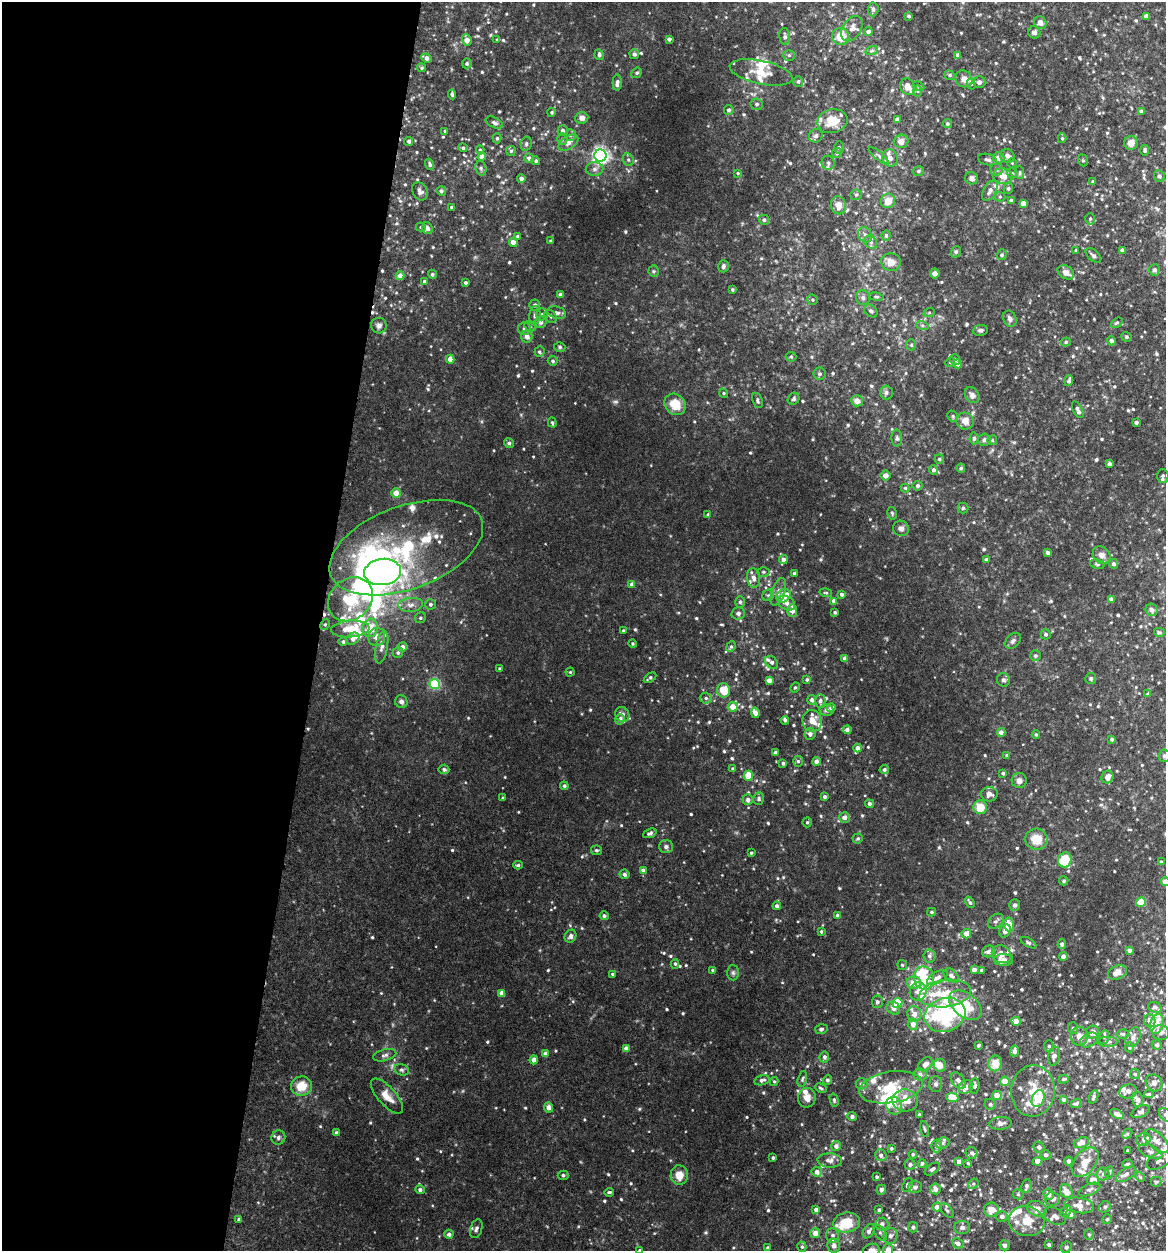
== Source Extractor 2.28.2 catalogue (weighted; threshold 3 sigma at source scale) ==
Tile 5 of 4 x 4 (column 1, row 2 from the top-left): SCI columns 242-1405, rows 2499-3747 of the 5017 x 4998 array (HDU 1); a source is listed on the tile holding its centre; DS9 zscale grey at full resolution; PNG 1168 x 1253 px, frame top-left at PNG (2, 2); each listed source drawn as its Kron ellipse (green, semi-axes under 4 px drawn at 4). Shown black and unused: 27% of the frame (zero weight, under 4 of 8 exposures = <1% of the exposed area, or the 3 px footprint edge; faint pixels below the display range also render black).
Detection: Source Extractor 2.28.2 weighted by HDU 2 'WHT'; one run over the whole footprint, this tile lists its part. Background 0.0468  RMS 0.005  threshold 0.0206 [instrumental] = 3 sigma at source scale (4.09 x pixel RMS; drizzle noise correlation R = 1.36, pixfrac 0.8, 0.05/0.05 arcsec/px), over >= 5 px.
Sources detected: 787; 1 too faint to see at this stretch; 10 inside a brighter object's white glare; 2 cosmic-ray / hot-pixel residue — neither listed nor drawn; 63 inside a brighter listed object's ellipse — not listed separately; of the other 711, all 500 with FLUX_AUTO >= 0.59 (the completeness limit of this list) listed and drawn (211 fainter detections not listed), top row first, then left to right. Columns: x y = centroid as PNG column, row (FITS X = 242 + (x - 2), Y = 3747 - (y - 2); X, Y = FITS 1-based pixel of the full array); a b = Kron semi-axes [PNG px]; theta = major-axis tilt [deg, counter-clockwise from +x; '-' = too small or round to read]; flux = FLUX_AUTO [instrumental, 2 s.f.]
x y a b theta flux
873 9 7 5 86 1.1
909 16 4 3 - 0.7
1146 16 4 4 - 3.3
1040 23 7 6 - 2.1
852 29 14 9 55 3.3
868 32 4 4 - 2
1034 32 6 6 - 1.5
785 36 8 5 -86 1.4
841 37 8 8 - 9
669 39 4 4 - 1.4
467 40 6 4 -71 4.1
497 40 3 3 - 0.61
872 50 6 4 20 0.75
634 54 5 5 - 1.2
599 55 5 4 - 1.2
789 55 5 5 - 0.73
958 55 4 4 - 1.9
427 58 5 4 - 2.4
467 63 5 5 - 0.85
422 68 4 4 - 0.66
761 72 32 11 -12 8.5
637 73 6 4 41 0.76
950 75 6 4 -22 0.74
964 79 9 8 - 2.7
798 81 5 5 - 0.89
979 82 6 6 - 1.6
617 83 8 4 87 1.7
971 84 5 4 - 0.65
918 86 6 4 -28 0.69
908 87 8 7 - 3.6
918 91 6 4 -89 0.69
452 94 5 4 - 1.3
757 104 6 6 - 1.2
729 110 5 5 - 0.94
1141 111 4 4 - 0.96
552 112 4 4 - 0.64
582 118 6 6 - 2.4
897 119 4 4 - 2
832 121 15 12 12 9.5
494 123 9 5 -25 1.3
947 124 4 4 - 0.92
445 131 3 3 - 0.78
563 131 5 5 - 1.9
570 135 6 5 - 0.99
816 136 7 6 - 1.2
497 138 5 4 - 0.81
1062 138 5 4 - 0.65
562 139 6 5 - 0.81
409 141 5 4 - 0.98
901 141 7 7 - 3
568 143 11 6 33 3
1131 143 7 7 - 3.5
526 144 7 5 77 0.9
839 147 6 5 - 0.76
463 148 4 4 - 0.97
480 150 4 4 - 0.76
1145 150 5 4 - 0.81
511 151 5 4 - 0.72
837 153 5 5 - 0.85
482 156 4 4 - 2.8
600 156 6 6 - 170
879 156 12 4 -39 1.2
1007 156 7 6 - 1.9
529 158 4 4 - 2
890 158 9 7 -72 2.4
999 158 6 5 - 2.9
628 160 6 5 - 0.96
987 160 10 5 -13 1.5
1083 160 6 5 - 0.74
536 161 4 4 - 1
828 163 7 6 - 1.3
1012 163 5 5 - 0.64
430 164 6 4 -70 1
481 168 7 5 -70 0.89
594 169 9 6 1 1.6
997 170 6 6 - 1
918 171 6 4 16 0.74
738 173 4 3 - 0.59
1012 173 5 5 - 0.76
1020 173 6 4 -86 0.67
1003 176 10 8 -10 4.5
1159 176 6 5 - 1
521 178 4 4 - 1.4
971 178 7 6 - 1.7
1093 182 4 3 - 0.74
1008 189 5 4 - 0.78
420 191 9 7 -61 1.8
441 191 5 4 - 1.2
990 191 11 6 62 2.3
856 195 6 5 - 0.81
1000 197 5 5 - 0.67
1011 200 4 4 - 1.3
888 201 7 7 - 5.6
1023 204 4 4 - 4.4
838 205 9 7 -77 4.3
452 207 3 3 - 0.99
1090 219 5 5 - 0.92
764 220 5 5 - 0.84
421 227 5 4 - 0.66
427 228 6 5 - 1.8
865 235 8 6 -54 1.8
886 235 5 4 - 1.1
518 236 4 4 - 1
551 241 3 3 - 0.85
513 242 4 4 - 3.7
871 242 7 6 - 1.4
1076 250 3 3 - 0.6
1122 250 4 3 - 1.4
956 252 6 4 69 0.74
1002 255 5 5 - 0.69
1093 255 9 5 -42 1.2
891 262 10 9 - 4.2
723 266 6 5 - 1.1
1154 270 5 5 - 1.1
654 271 5 5 - 0.69
1066 272 9 6 -30 3.2
935 273 5 5 - 1.8
432 274 5 4 - 0.82
400 276 4 4 - 2.9
424 281 4 4 - 0.98
466 283 3 3 - 0.99
732 290 3 3 - 0.61
560 295 4 3 - 1.2
876 297 7 3 -9 0.66
863 298 7 6 - 1.4
812 300 5 5 - 0.66
535 305 5 5 - 1.3
871 311 7 5 -43 1.1
557 313 10 6 -15 1.6
929 313 6 4 20 0.59
542 314 6 5 - 1.1
535 315 9 5 83 1.5
551 316 7 5 -53 1
1010 319 8 6 -67 1.8
541 322 6 5 - 1.8
1117 323 6 4 38 0.68
922 325 6 4 -19 0.83
379 326 8 7 - 1.7
530 326 6 5 - 0.73
524 328 6 6 - 1.2
980 330 7 5 10 1.2
527 337 6 6 - 2.6
1126 337 5 4 - 0.63
1111 341 4 4 - 1.3
1066 342 5 4 - 0.83
911 345 5 5 - 0.73
560 347 6 4 -17 0.72
539 352 5 5 - 0.82
791 357 5 5 - 0.6
450 359 4 4 - 4.9
955 359 6 5 - 1.1
553 361 5 5 - 0.9
950 362 5 4 - 0.61
958 364 5 4 - 2.2
820 374 6 6 - 1
1069 381 5 3 - 1.2
886 392 7 6 - 1.2
724 393 5 4 - 0.65
972 395 8 6 -54 1.9
794 399 6 5 - 0.99
757 401 8 5 -68 0.9
857 401 6 5 - 2.9
675 404 11 10 - 8.9
1078 410 9 4 -62 1.8
953 416 6 5 - 0.74
965 421 8 8 - 3.7
552 422 5 3 - 0.66
1136 422 4 3 - 1.4
897 438 8 5 -89 1
974 438 6 4 87 0.85
984 440 6 6 - 1.1
992 440 5 4 - 0.62
509 443 5 4 - 1
939 459 4 4 - 0.62
1109 464 4 3 - 1.1
961 468 4 3 - 0.88
933 470 5 4 - 1.4
886 475 5 5 - 1.8
1163 476 7 5 -89 1.2
918 486 5 5 - 0.89
905 488 4 4 - 0.6
396 493 5 5 - 4.2
963 508 5 5 - 0.7
892 513 6 4 -76 0.65
708 514 4 3 - 0.6
901 528 8 7 - 1.8
406 548 80 41 20 74
1048 552 4 4 - 1.6
1102 555 9 8 - 2.8
783 560 4 4 - 2.3
986 560 4 3 - 1.2
1097 564 7 5 -10 0.79
1113 564 5 4 - 1.4
383 572 18 13 6 130
763 572 6 4 -1 0.75
794 573 3 3 - 0.61
754 578 10 6 -83 2.2
632 584 4 4 - 2
778 592 14 6 70 2.2
826 593 6 4 -16 0.64
842 594 4 4 - 1.1
768 595 6 5 - 0.95
784 596 7 6 - 6.8
350 599 24 20 43 23
1111 599 4 4 - 1.6
834 601 4 4 - 2.1
740 602 6 5 - 0.92
786 603 9 6 -33 2.6
430 604 5 5 - 0.98
411 605 12 7 5 2.5
1152 610 6 5 - 1.5
792 611 6 5 - 2.8
835 612 3 3 - 0.85
738 613 7 6 - 1.3
420 618 6 5 - 0.84
325 625 6 4 62 0.75
370 628 9 7 72 9.3
350 629 19 8 5 8
623 630 4 4 - 0.66
1159 632 5 4 - 0.66
1046 634 5 5 - 1.1
377 637 9 8 - 3.1
353 639 7 5 36 2.2
1013 641 9 6 47 1.5
343 642 4 4 - 0.89
633 643 4 4 - 0.6
382 647 16 6 79 2.6
402 647 5 4 - 2.7
731 647 5 4 - 0.73
398 653 5 5 - 1
1035 656 5 5 - 0.76
845 658 4 4 - 2.4
772 662 7 5 -44 1.9
500 669 4 3 - 0.68
570 672 4 4 - 0.6
650 678 7 4 32 0.93
1091 678 5 5 - 0.98
769 680 4 4 - 4
807 680 4 4 - 0.78
1003 680 7 6 - 1.3
435 684 5 5 - 36
795 687 5 4 - 0.59
723 690 7 6 - 8.3
1148 694 4 4 - 0.97
706 698 6 5 - 0.99
812 700 5 4 - 1.5
820 701 7 5 89 1.3
401 702 6 6 - 1.3
733 707 5 5 - 4.6
831 708 4 4 - 2.2
827 710 7 5 -11 1.4
755 713 5 4 - 2.1
622 715 8 6 -56 1.7
620 719 5 5 - 1.9
785 720 4 4 - 1.2
812 721 11 9 -72 5.9
847 730 4 4 - 1.7
1001 732 4 4 - 2.2
810 734 6 5 - 1.8
1036 734 4 4 - 0.71
1112 739 4 3 - 0.85
858 748 4 4 - 2.2
775 753 3 3 - 1.3
1007 756 4 4 - 0.66
1164 756 6 5 - 1.4
798 761 5 5 - 0.85
816 762 4 4 - 2.1
783 763 3 3 - 0.83
444 769 5 5 - 1.1
733 769 3 3 - 0.72
884 769 5 4 - 1.1
1003 773 4 4 - 0.89
748 776 5 4 - 9.7
1108 777 6 6 - 2.3
1019 781 7 7 - 2.1
564 786 4 4 - 1
989 794 8 7 - 2.4
824 797 3 3 - 0.87
503 798 3 3 - 0.7
759 799 6 5 - 0.86
748 800 5 5 - 1.4
869 804 4 4 - 1.2
980 807 7 6 - 7.3
845 817 5 5 - 2.3
807 822 5 4 - 0.71
650 833 7 4 21 1
858 838 5 5 - 0.72
1036 839 11 10 - 8.7
666 847 7 6 - 1.1
596 850 6 5 - 0.89
751 853 3 3 - 0.6
1065 860 8 6 62 14
1161 862 3 3 - 0.63
518 865 4 4 - 0.76
643 870 4 4 - 1.9
624 874 5 5 - 1
1064 881 5 4 - 0.89
1165 882 4 4 - 4.6
970 902 6 4 -56 1.1
1141 902 5 4 - 7.6
1015 905 6 5 - 0.99
777 906 4 4 - 1.4
931 912 4 4 - 0.79
837 915 4 3 - 0.79
604 916 4 4 - 1.1
996 921 9 6 43 1.4
1009 924 7 5 -84 6.5
1005 931 7 5 60 2.3
821 932 4 3 - 0.61
966 934 5 4 - 4.1
570 936 7 5 60 1.5
1028 943 8 4 -30 0.86
1062 944 5 4 - 1.7
1129 950 4 4 - 1.6
988 951 6 5 - 1.7
1001 954 10 8 -31 2.8
929 956 6 6 - 1.3
1063 957 4 4 - 2.2
1004 960 9 6 -3 3.2
675 964 5 4 - 0.7
902 965 5 5 - 0.64
713 970 3 3 - 0.84
974 970 4 3 - 2
981 970 3 3 - 0.72
1117 972 10 6 22 4.7
733 973 7 6 - 1.1
613 974 4 3 - 0.8
951 975 8 5 -39 1.6
924 978 12 10 -77 8.7
937 978 11 6 29 2.5
914 983 7 6 - 6.4
918 992 9 8 - 2.7
502 993 4 4 - 3.2
945 994 26 13 8 15
877 1002 6 5 - 0.99
897 1003 5 5 - 13
965 1005 18 11 -38 13
1155 1007 7 5 -18 1.2
893 1008 7 6 - 2.3
914 1014 8 7 - 3
945 1015 21 16 19 38
1016 1021 4 4 - 3.9
1150 1021 6 5 - 2
913 1024 6 5 - 2.7
1157 1024 10 6 73 4.1
1073 1028 6 5 - 0.83
821 1029 6 5 - 0.82
1093 1032 6 6 - 2
1161 1033 8 7 - 1.5
1123 1034 6 5 - 0.77
1079 1036 9 8 - 3.7
1104 1037 7 5 72 0.94
1133 1037 10 7 64 2.1
1089 1040 10 6 31 1.8
1108 1042 10 5 1 1.3
979 1045 4 3 - 0.64
1157 1045 5 4 - 0.8
1049 1046 6 5 - 0.95
1129 1047 5 4 - 0.62
626 1048 4 4 - 2.6
1014 1051 5 4 - 2.4
545 1054 4 4 - 2.5
385 1055 12 5 14 1.4
1054 1056 9 6 79 2.1
824 1057 5 5 - 1.2
534 1060 4 4 - 4.8
995 1063 8 7 - 5.3
925 1064 8 5 42 2.8
940 1065 6 6 - 3.1
402 1070 7 5 -15 0.95
1135 1074 5 5 - 0.72
920 1075 7 6 - 1.5
802 1079 8 4 76 0.79
1064 1079 5 4 - 0.65
762 1080 8 5 15 1.5
827 1080 5 4 - 1.1
774 1081 4 4 - 0.59
958 1081 9 6 -52 2.6
1005 1081 4 4 - 5.7
1154 1083 9 7 -47 1.7
861 1084 6 5 - 1.3
936 1084 7 6 - 1.2
301 1086 10 9 - 8.4
975 1086 8 5 84 1.3
891 1087 32 15 9 15
966 1087 7 6 - 3.7
821 1088 6 3 -26 0.71
1033 1091 25 22 84 12
1128 1091 9 7 15 2.3
1149 1094 4 4 - 0.64
997 1095 5 4 - 4.6
387 1096 22 9 -48 4.9
952 1097 6 4 -7 8.8
1094 1097 7 4 67 0.91
807 1098 10 9 - 3
1038 1099 9 6 66 13
834 1100 6 4 -76 0.82
905 1100 13 11 -4 7.1
1063 1100 4 3 - 0.87
1138 1100 7 6 - 2.5
1076 1103 6 4 19 0.82
990 1104 6 5 - 0.85
894 1106 9 7 -66 2.6
548 1108 5 4 - 2.5
1140 1112 9 5 26 1.4
919 1114 3 3 - 0.65
1117 1114 7 4 -31 2.8
1165 1115 7 5 -49 1.1
852 1116 5 4 - 1
1000 1123 11 6 4 1.9
924 1129 8 3 -79 0.68
336 1133 4 3 - 1.3
1127 1134 5 4 - 0.65
278 1137 7 6 - 1.3
1144 1140 7 6 - 1.4
1157 1141 15 8 -43 3.4
943 1143 7 5 22 1.1
1081 1143 8 5 22 3.8
836 1146 5 5 - 1.8
937 1146 6 5 - 1.5
1039 1147 6 5 - 1.5
891 1148 4 4 - 0.75
1128 1150 3 3 - 0.92
1150 1152 12 6 -24 2
972 1153 6 5 - 1.1
913 1154 4 4 - 0.62
881 1155 6 5 - 1.5
1046 1155 5 4 - 1.1
773 1158 3 3 - 0.64
830 1160 12 7 -3 2.3
1037 1161 5 4 - 4.2
1069 1161 4 4 - 1.4
1159 1161 13 7 25 2.2
959 1162 4 3 - 1.9
1085 1162 17 10 51 6.3
922 1163 4 4 - 1
968 1163 4 4 - 0.6
910 1164 5 5 - 1.1
1127 1164 5 4 - 0.79
932 1169 8 5 35 1
817 1172 5 5 - 2.2
1109 1172 6 4 79 0.59
1103 1174 6 6 - 1.3
1126 1174 11 6 32 2
563 1175 5 4 - 1.1
679 1175 10 8 89 5.5
877 1177 3 3 - 0.63
1140 1177 5 4 - 0.62
1093 1180 6 5 - 3.7
1156 1182 5 5 - 0.63
973 1184 6 4 45 0.76
907 1185 7 5 70 1.1
1026 1186 7 5 79 1.3
915 1187 7 6 - 1.2
935 1189 5 5 - 2.3
420 1190 5 4 - 1.2
881 1190 5 5 - 1.4
1090 1190 11 5 24 1.5
1066 1191 7 6 - 3.7
609 1192 5 3 - 0.71
1018 1194 5 5 - 0.62
1049 1194 6 5 - 2.8
1053 1199 7 6 - 2.1
1079 1205 15 7 -8 3.5
937 1207 4 4 - 3
1105 1207 6 5 - 0.76
816 1209 4 4 - 1.7
1037 1209 10 7 -19 3.9
879 1210 3 3 - 0.88
991 1210 7 7 - 3.9
947 1211 9 5 -46 1.1
1066 1211 6 4 55 0.84
1070 1214 5 4 - 2
1002 1216 5 5 - 1.6
1055 1216 12 7 -27 2.2
239 1219 4 3 - 0.77
1107 1219 5 4 - 0.65
1027 1221 18 15 -13 8.2
847 1222 13 10 9 13
882 1224 6 6 - 2
913 1227 5 5 - 1.3
962 1227 7 6 - 1.3
476 1229 10 6 73 1.5
869 1231 8 5 56 1.8
815 1233 5 5 - 3.7
880 1233 9 5 -56 1.1
449 1234 4 4 - 1.8
1089 1234 5 5 - 0.69
832 1235 7 6 - 1.6
891 1236 8 7 - 1.8
958 1243 6 5 - 2.1
1005 1245 5 5 - 1.7
1049 1245 4 4 - 0.94
834 1246 7 6 - 2.3
802 1247 5 4 - 0.85
1066 1247 6 5 - 1.3
768 1248 4 3 - 0.74
640 1250 4 3 - 1
871 1250 8 6 17 2.9
888 1250 6 5 - 3.1
Isophote crosses this tile's border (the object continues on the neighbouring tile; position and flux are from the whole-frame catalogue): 7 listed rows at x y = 1164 756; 1165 882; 1165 1115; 1066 1247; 640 1250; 871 1250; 888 1250